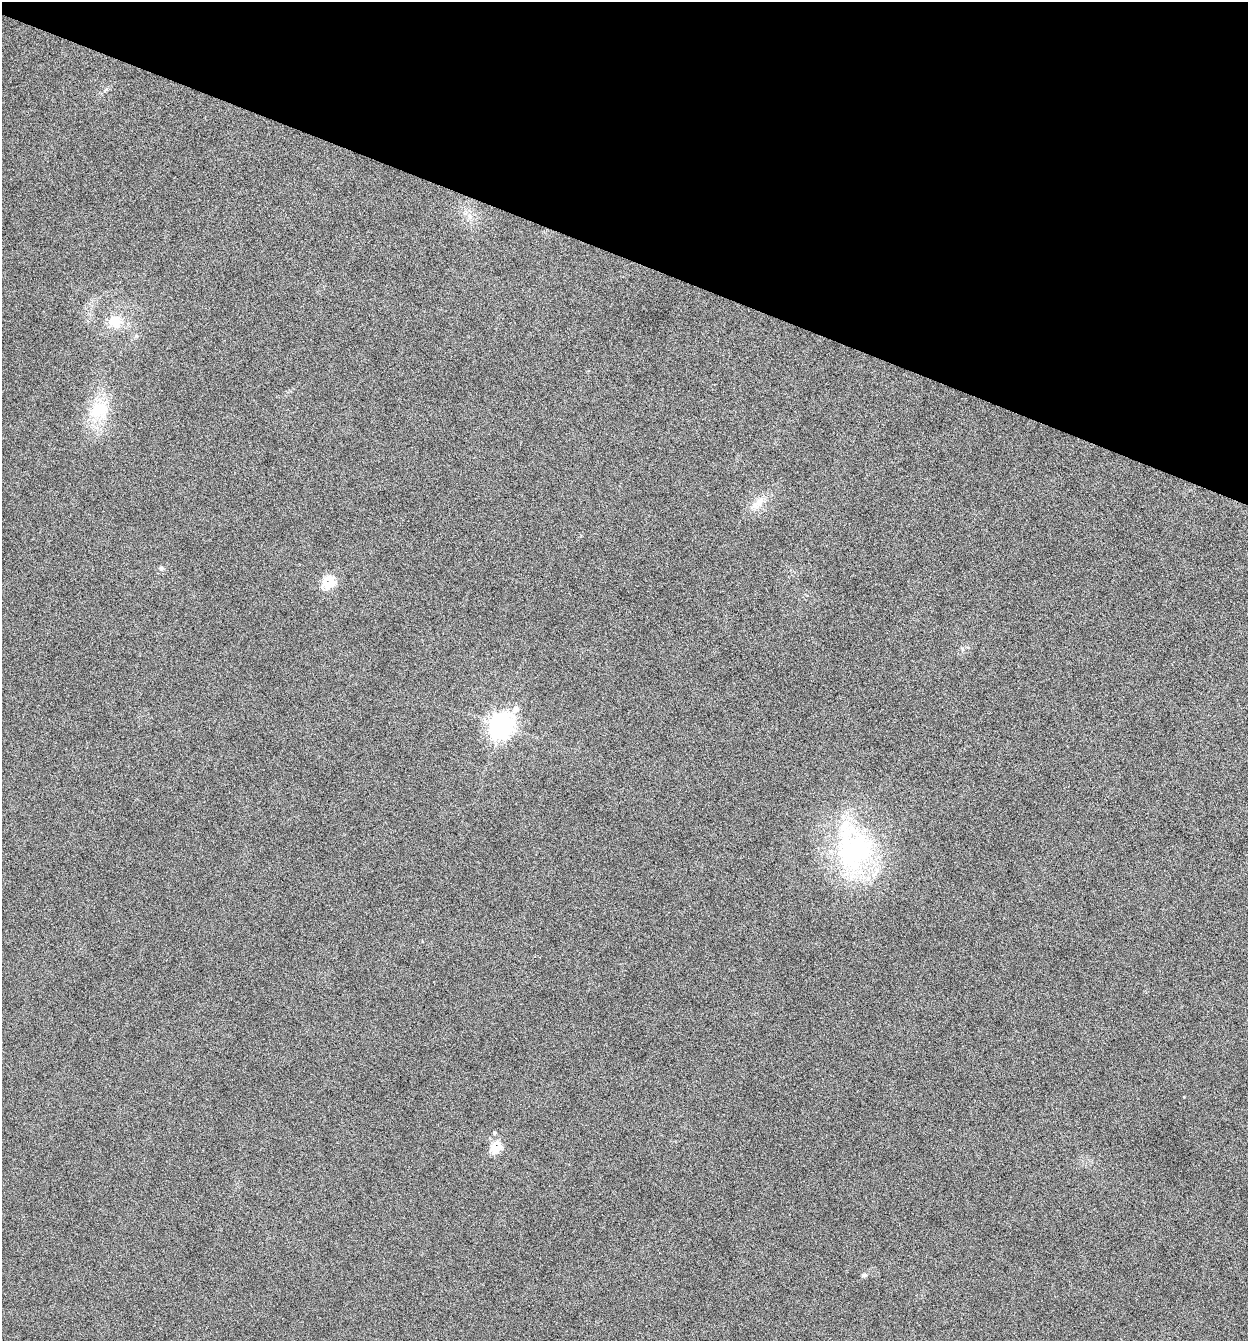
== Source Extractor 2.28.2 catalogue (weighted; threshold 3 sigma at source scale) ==
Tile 2 of 4 x 4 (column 2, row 1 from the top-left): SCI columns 1383-2628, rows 4029-5367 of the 5386 x 5373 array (HDU 1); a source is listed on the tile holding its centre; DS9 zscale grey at full resolution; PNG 1250 x 1343 px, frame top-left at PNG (2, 2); no overlay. Shown black and unused: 19% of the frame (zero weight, under 12 of 24 exposures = <1% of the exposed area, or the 3 px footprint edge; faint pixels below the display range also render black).
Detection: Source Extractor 2.28.2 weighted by HDU 2 'WHT'; one run over the whole footprint, this tile lists its part. Background -0.545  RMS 0.04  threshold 0.163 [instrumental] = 3 sigma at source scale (4.09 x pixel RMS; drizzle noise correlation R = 1.36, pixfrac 0.8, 0.05/0.05 arcsec/px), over >= 5 px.
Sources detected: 13; all 13 listed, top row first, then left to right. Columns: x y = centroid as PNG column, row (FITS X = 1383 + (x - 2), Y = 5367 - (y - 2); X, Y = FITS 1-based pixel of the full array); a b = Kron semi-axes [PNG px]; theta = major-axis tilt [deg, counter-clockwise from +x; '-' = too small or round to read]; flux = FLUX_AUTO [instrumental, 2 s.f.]
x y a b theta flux
105 90 10 3 40 7.3
115 321 18 17 - 71
99 410 31 23 33 140
758 503 26 10 43 49
161 568 6 6 - 6.3
329 582 10 8 47 130
963 649 7 4 -70 5.9
516 709 9 8 - 26
502 726 12 10 49 1300
854 848 67 47 -80 680
494 1133 5 4 - 5.2
497 1147 11 8 42 100
864 1275 7 4 10 6.7
Unlisted compact peaks at least as high as the median listed source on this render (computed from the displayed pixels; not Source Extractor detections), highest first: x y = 1184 1097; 136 336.